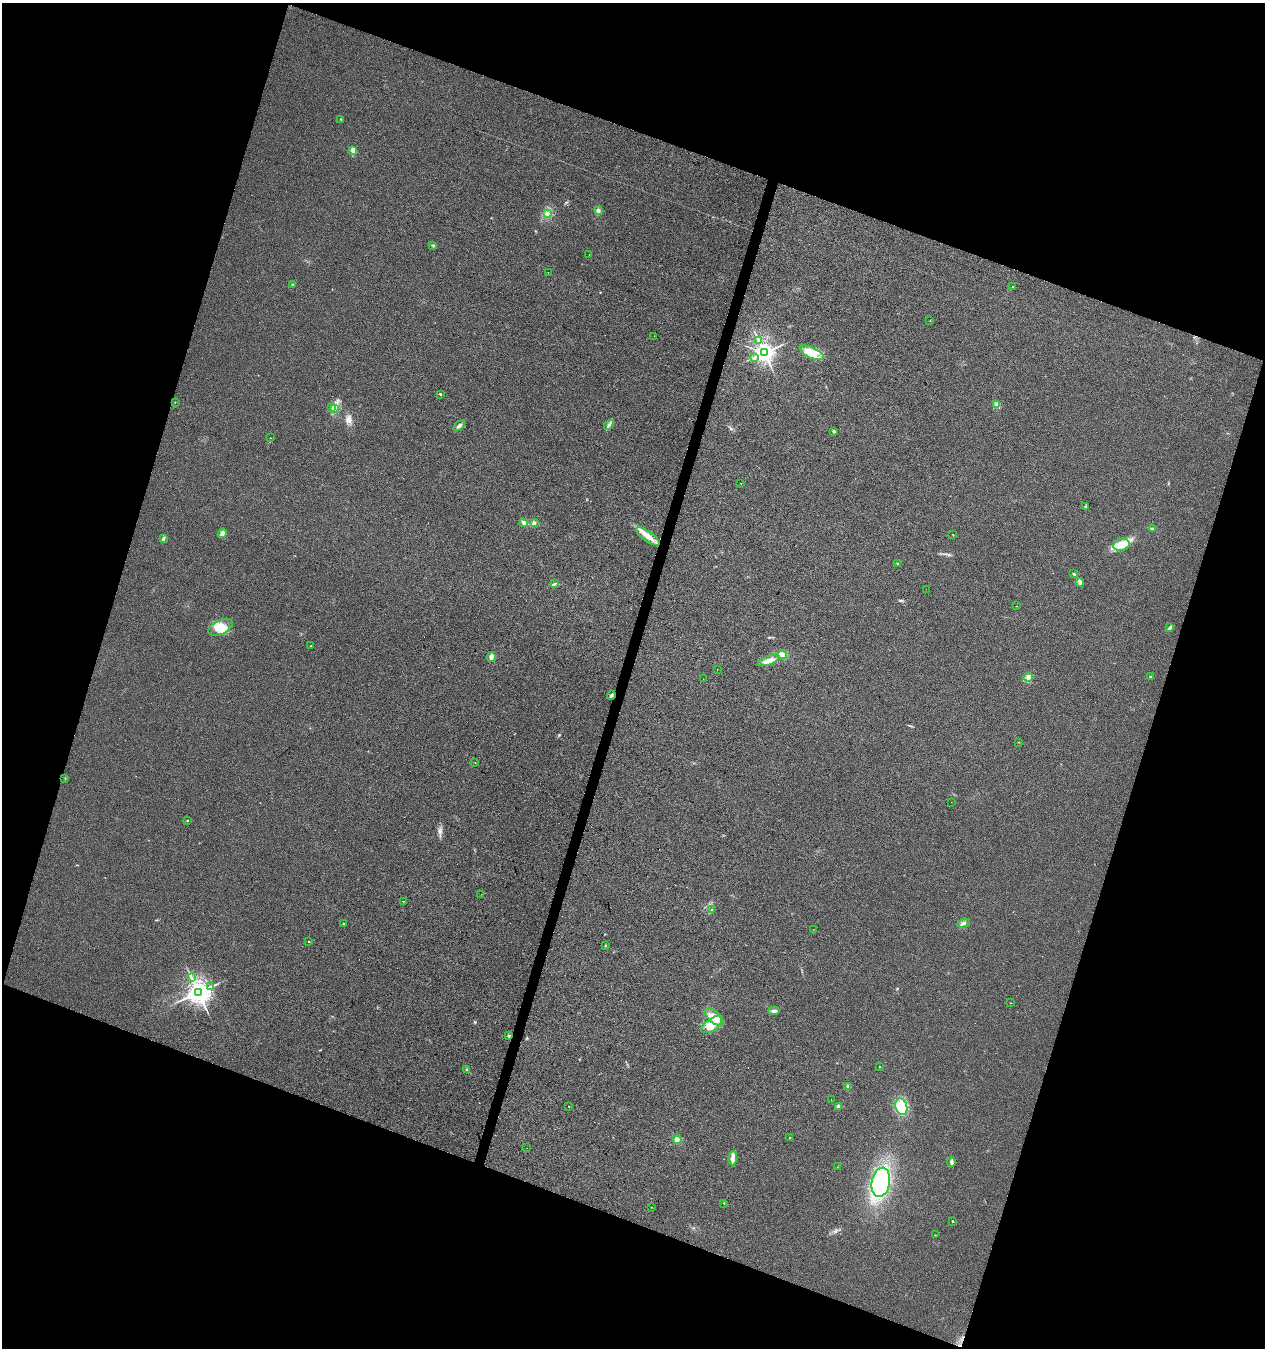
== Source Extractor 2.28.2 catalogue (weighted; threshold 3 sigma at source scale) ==
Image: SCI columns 280-5331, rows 2-5385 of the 5549 x 5394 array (HDU 1 of 3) = the unmasked area's bounding box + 8 px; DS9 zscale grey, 4 x 4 block average (1 PNG px = mean of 4 x 4 image px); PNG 1267 x 1350 px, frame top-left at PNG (2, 3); each listed source drawn as its Kron ellipse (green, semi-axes under 4 px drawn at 4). Shown black and unused: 39% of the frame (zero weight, under 3 of 4 exposures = <1% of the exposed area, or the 3 px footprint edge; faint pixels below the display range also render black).
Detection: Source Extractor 2.28.2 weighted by HDU 2 'WHT'. Background 0.00855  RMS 0.0049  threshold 0.0222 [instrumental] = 3 sigma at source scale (4.5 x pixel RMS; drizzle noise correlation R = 1.50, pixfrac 1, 0.0396/0.0396 arcsec/px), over >= 5 px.
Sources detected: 97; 4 cosmic-ray / hot-pixel residue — neither listed nor drawn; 3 inside a brighter listed object's ellipse — not listed separately; the other 90 listed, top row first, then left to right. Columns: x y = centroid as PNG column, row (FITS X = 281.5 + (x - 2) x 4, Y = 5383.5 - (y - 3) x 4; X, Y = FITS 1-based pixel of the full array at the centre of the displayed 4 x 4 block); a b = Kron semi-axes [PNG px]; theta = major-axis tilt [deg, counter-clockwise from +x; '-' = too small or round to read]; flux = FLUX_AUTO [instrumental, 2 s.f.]
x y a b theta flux
341 119 2 2 - 1.7
353 151 4 3 - 10
598 211 4 3 - 5.5
547 214 2 2 - 2.8
433 245 2 2 - 1.3
589 254 2 2 - 0.42
548 272 2 2 - 1.8
293 284 2 2 - 1.1
1013 287 2 2 - 0.89
930 320 2 2 - 1
654 336 2 2 - 0.53
759 341 2 2 - 1.7
764 353 3 3 - 2300
812 353 13 5 -25 34
754 357 2 2 - 1.1
440 394 2 2 - 8.7
175 402 2 2 - 0.84
997 404 4 2 - 4.6
332 407 3 2 - 3.9
334 408 3 2 - 4.9
609 425 6 2 49 5.1
459 426 6 3 38 7
834 431 2 2 - 16
270 438 2 2 - 0.76
741 483 2 2 - 3
1085 507 2 2 - 1.3
524 522 4 3 - 8.4
534 523 3 3 - 5
1152 529 3 2 - 3.6
222 533 5 4 - 7.8
953 534 2 2 - 0.94
648 536 14 5 -35 30
163 539 4 3 - 4.8
1121 545 8 6 11 29
897 563 2 2 - 2
1073 574 2 2 - 2.6
1080 582 4 3 - 7.3
555 583 2 2 - 1.2
926 589 2 2 - 1.7
1016 606 2 2 - 0.63
221 627 13 7 25 38
1170 628 3 2 - 5.5
310 646 2 2 - 0.87
782 655 5 4 - 17
491 657 4 3 - 13
768 661 11 4 19 23
717 670 2 2 - 0.99
1028 677 4 4 - 8.8
1150 677 4 2 - 3
703 679 2 2 - 0.47
611 695 4 2 - 5
1019 742 2 2 - 0.56
475 763 2 2 - 1.4
65 778 2 2 - 1
951 802 2 2 - 0.49
187 820 2 2 - 3.3
481 894 2 2 - 0.62
403 901 2 2 - 1.4
711 910 2 2 - 1.3
344 923 2 2 - 1.7
964 923 6 2 20 4.4
813 929 2 2 - 0.64
309 942 2 2 - 1.4
606 945 2 2 - 1
191 978 2 2 - 1.9
211 986 2 2 - 1.5
198 992 4 3 - 3400
1011 1003 2 2 - 0.93
774 1011 6 3 4 7.4
714 1017 11 5 -42 31
712 1025 12 6 35 39
509 1035 2 2 - 1.9
880 1066 3 2 - 0.93
467 1070 4 2 - 4
848 1086 3 2 - 5.3
831 1099 2 2 - 0.96
569 1106 2 2 - 2.3
838 1106 3 3 - 8.3
901 1107 8 6 -73 55
790 1138 2 2 - 0.91
677 1140 4 3 - 13
527 1148 2 2 - 0.43
733 1158 7 3 87 24
951 1162 4 3 - 5.4
837 1167 2 2 - 0.72
881 1182 15 9 79 230
724 1203 2 2 - 1.2
651 1207 2 2 - 1.5
952 1221 2 2 - 4.1
935 1235 2 2 - 1.6
Overlapping masked pixels (flux is a lower limit): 1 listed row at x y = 611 695
Diffuse or blended objects may show on this block-average render without a row.